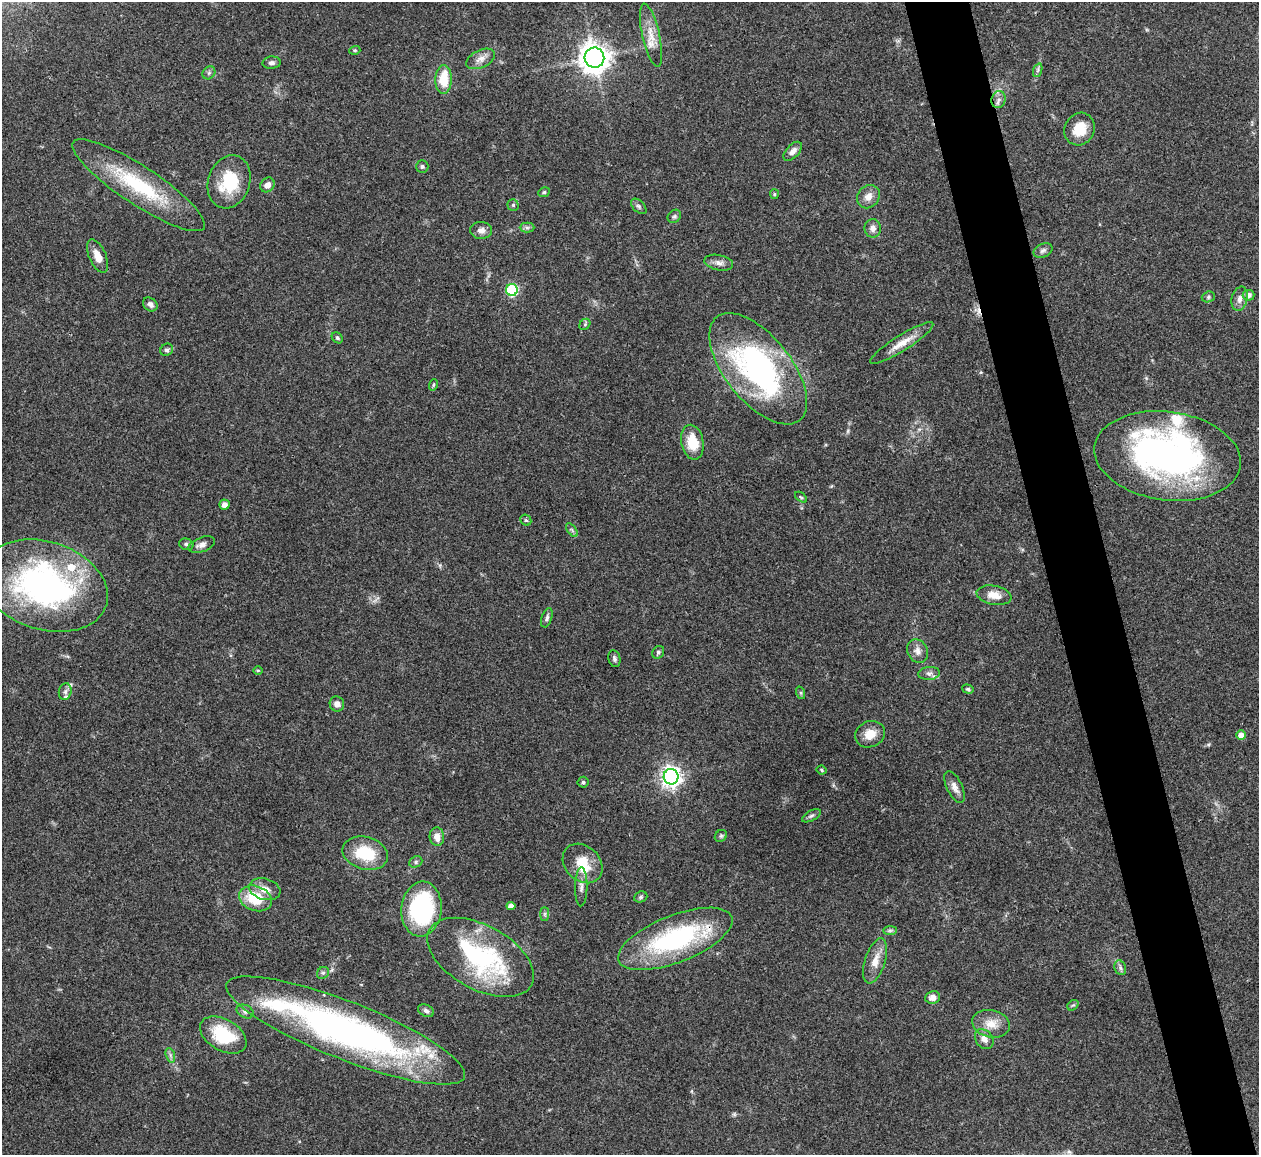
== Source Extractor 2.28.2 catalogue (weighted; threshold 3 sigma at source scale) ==
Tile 6 of 4 x 4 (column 2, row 2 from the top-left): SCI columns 1262-2518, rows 2567-3719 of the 5033 x 5015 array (HDU 1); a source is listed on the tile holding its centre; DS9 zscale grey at full resolution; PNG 1261 x 1157 px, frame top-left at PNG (2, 2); each listed source drawn as its Kron ellipse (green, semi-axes under 4 px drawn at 4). Shown black and unused: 5% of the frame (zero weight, under 3 of 4 exposures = <1% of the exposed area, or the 3 px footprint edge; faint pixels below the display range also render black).
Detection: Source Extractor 2.28.2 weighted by HDU 2 'WHT'; one run over the whole footprint, this tile lists its part. Background 0.0492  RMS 0.0049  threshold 0.0219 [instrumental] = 3 sigma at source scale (4.5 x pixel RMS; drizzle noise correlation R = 1.50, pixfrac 1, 0.05/0.05 arcsec/px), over >= 5 px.
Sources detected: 101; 3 inside a brighter object's white glare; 1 cosmic-ray / hot-pixel residue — neither listed nor drawn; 5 inside a brighter listed object's ellipse — not listed separately; the other 92 listed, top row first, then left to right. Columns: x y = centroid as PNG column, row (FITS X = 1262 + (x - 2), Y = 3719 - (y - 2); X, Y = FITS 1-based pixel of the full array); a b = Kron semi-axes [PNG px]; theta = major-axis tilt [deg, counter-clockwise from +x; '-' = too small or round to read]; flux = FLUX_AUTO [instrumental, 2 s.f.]
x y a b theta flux
651 35 32 8 -77 7.6
355 50 5 3 - 0.54
594 58 10 10 - 590
481 59 15 8 25 3.6
272 63 9 6 5 1.5
1038 70 7 4 71 1
209 73 7 5 46 1.1
443 80 14 8 86 13
999 100 8 7 - 2.1
1079 129 16 15 - 11
793 151 11 6 46 2.7
422 166 6 6 - 1
229 182 27 21 71 20
139 185 78 19 -33 40
267 185 8 6 46 2.9
544 192 6 5 - 0.77
774 194 5 4 - 0.55
868 197 12 10 49 4
513 205 5 5 - 0.76
639 206 9 5 -44 1.3
674 216 7 6 - 1.1
527 228 7 5 0 1.2
873 228 9 8 - 2.7
481 230 11 8 -1 2.9
1043 250 10 6 26 1.6
98 256 18 8 -66 5.5
719 263 14 7 -12 2.6
512 290 6 6 - 49
1249 295 6 5 - 2.5
1208 297 7 5 17 0.95
1240 299 12 8 74 2.8
150 304 8 6 -39 2.2
585 324 6 4 47 0.81
337 338 6 4 -45 0.87
902 343 37 8 32 7.2
167 350 6 6 - 1.3
758 369 66 33 -51 120
433 385 6 3 71 0.62
692 442 17 11 -79 12
1168 456 74 44 -8 170
801 497 7 3 -37 0.63
224 505 5 5 - 2.5
526 520 6 5 - 0.77
572 530 8 4 -54 0.96
186 544 7 5 -16 1
202 545 14 7 21 2.7
45 586 65 44 -18 130
994 595 17 9 -11 5.6
547 618 10 5 72 1.4
918 651 12 10 -60 3.1
658 652 7 5 56 0.98
614 659 8 6 -78 1.3
258 670 4 3 - 0.5
929 673 11 6 5 1.9
968 689 6 4 -17 0.73
65 692 8 6 75 1.5
801 693 6 4 -72 0.68
337 704 7 7 - 2.4
870 734 15 12 26 6.7
1241 735 5 5 - 4.1
821 770 5 3 - 0.64
671 777 7 7 - 260
583 782 5 5 - 0.77
954 787 17 7 -64 3.2
811 816 10 5 29 1.2
721 836 6 5 - 0.89
437 837 9 7 -85 4.3
365 853 23 16 -16 21
416 862 7 5 23 1
583 863 22 17 -44 12
581 887 19 6 89 2.6
265 889 16 10 -16 5
641 897 7 5 22 0.88
255 898 17 12 -19 17
511 906 4 4 - 2.8
421 909 27 20 84 57
545 914 7 4 90 0.96
890 930 7 4 1 0.92
675 939 61 23 21 71
481 957 58 32 -29 66
875 961 23 10 73 6.4
1120 968 7 5 -70 1.2
323 973 6 5 - 1
933 997 7 6 - 2.9
1073 1005 6 4 39 0.7
245 1011 9 6 -25 1.5
426 1011 8 5 -26 1.4
991 1024 19 13 -13 7.1
346 1030 128 29 -22 210
223 1035 25 15 -30 25
984 1039 11 8 -52 3.4
170 1055 7 4 -71 1.1
Overlapping masked pixels (flux is a lower limit): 2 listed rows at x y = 758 369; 675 939